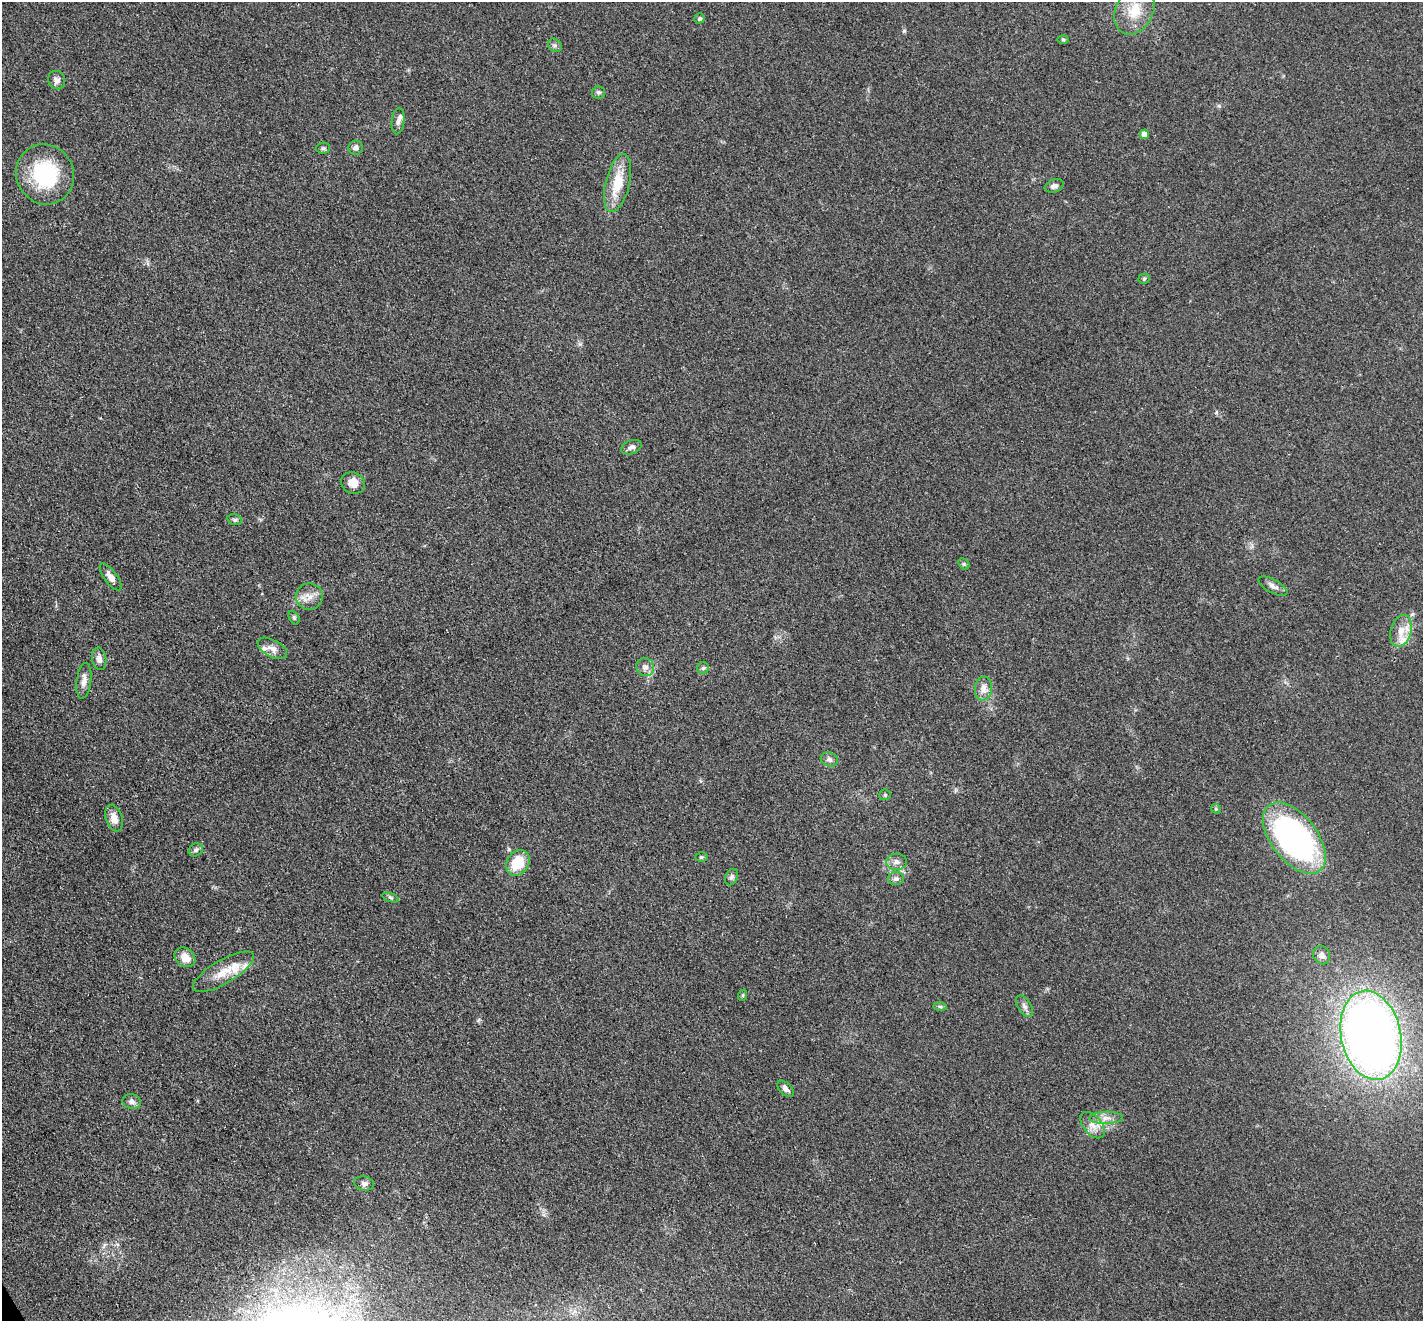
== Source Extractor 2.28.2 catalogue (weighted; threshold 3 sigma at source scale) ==
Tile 7 of 4 x 4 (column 3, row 2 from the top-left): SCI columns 2926-4346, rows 2972-4290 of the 5851 x 5809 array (HDU 1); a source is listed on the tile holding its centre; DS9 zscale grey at full resolution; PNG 1425 x 1323 px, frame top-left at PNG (2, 2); each listed source drawn as its Kron ellipse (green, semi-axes under 4 px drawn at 4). Shown black and unused: <1% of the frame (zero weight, under 3 of 4 exposures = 7% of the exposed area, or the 3 px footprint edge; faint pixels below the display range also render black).
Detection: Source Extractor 2.28.2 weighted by HDU 2 'WHT'; one run over the whole footprint, this tile lists its part. Background 0.0899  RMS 0.0078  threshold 0.035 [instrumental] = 3 sigma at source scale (4.5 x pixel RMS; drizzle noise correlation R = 1.50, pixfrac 1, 0.05/0.05 arcsec/px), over >= 5 px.
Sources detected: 56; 3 inside a brighter listed object's ellipse — not listed separately; the other 53 listed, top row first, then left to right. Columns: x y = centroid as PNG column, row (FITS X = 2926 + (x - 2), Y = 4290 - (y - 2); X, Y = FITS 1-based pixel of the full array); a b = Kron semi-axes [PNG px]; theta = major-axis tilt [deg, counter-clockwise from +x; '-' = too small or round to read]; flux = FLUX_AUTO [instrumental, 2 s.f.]
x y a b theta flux
1134 10 25 18 63 21
700 18 5 5 - 1.4
1063 40 6 4 -1 0.97
555 45 7 6 - 2.1
57 80 9 8 - 4
598 92 6 6 - 1.7
398 121 13 6 85 3.5
1144 134 5 4 - 5.2
323 148 7 5 4 1.6
356 148 7 7 - 2.6
45 174 30 28 -67 61
618 183 30 12 76 23
1054 186 9 6 20 3.3
1144 279 5 5 - 1.1
631 447 11 7 19 2.9
353 483 12 10 -22 8.4
235 520 7 5 -17 1.6
964 564 6 4 -45 1.2
111 577 16 6 -54 5.2
1273 586 16 6 -28 3.8
309 597 13 13 - 7.9
294 618 7 5 -64 1.3
1401 631 16 10 74 9.2
272 648 16 8 -28 5.1
99 659 11 7 -79 4.4
645 667 9 8 - 3.8
703 668 6 5 - 1.5
84 681 18 7 83 5.9
983 689 12 8 84 6.3
829 759 9 7 -23 2.9
885 795 5 5 - 1.3
1216 809 5 4 - 1
114 818 14 8 -72 8.2
1294 838 42 23 -52 230
196 850 7 6 - 2
701 857 6 5 - 1.1
896 862 10 8 2 4.1
518 863 13 11 56 22
732 877 8 6 64 2.2
896 879 8 6 1 2.5
390 897 8 3 -19 1.4
1322 955 9 8 - 4
185 957 11 9 -37 9.1
223 972 35 12 30 18
743 995 6 3 72 0.95
1024 1006 12 6 -58 3
940 1007 7 4 -1 1.4
1371 1035 45 30 -78 640
785 1089 10 5 -46 3.2
132 1101 9 7 -14 3.3
1106 1118 17 6 1 5.3
1092 1125 15 9 -50 6.9
364 1183 10 7 -10 2.6
Unlisted compact peaks at least as high as the median listed source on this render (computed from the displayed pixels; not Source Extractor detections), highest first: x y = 1219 106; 904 31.